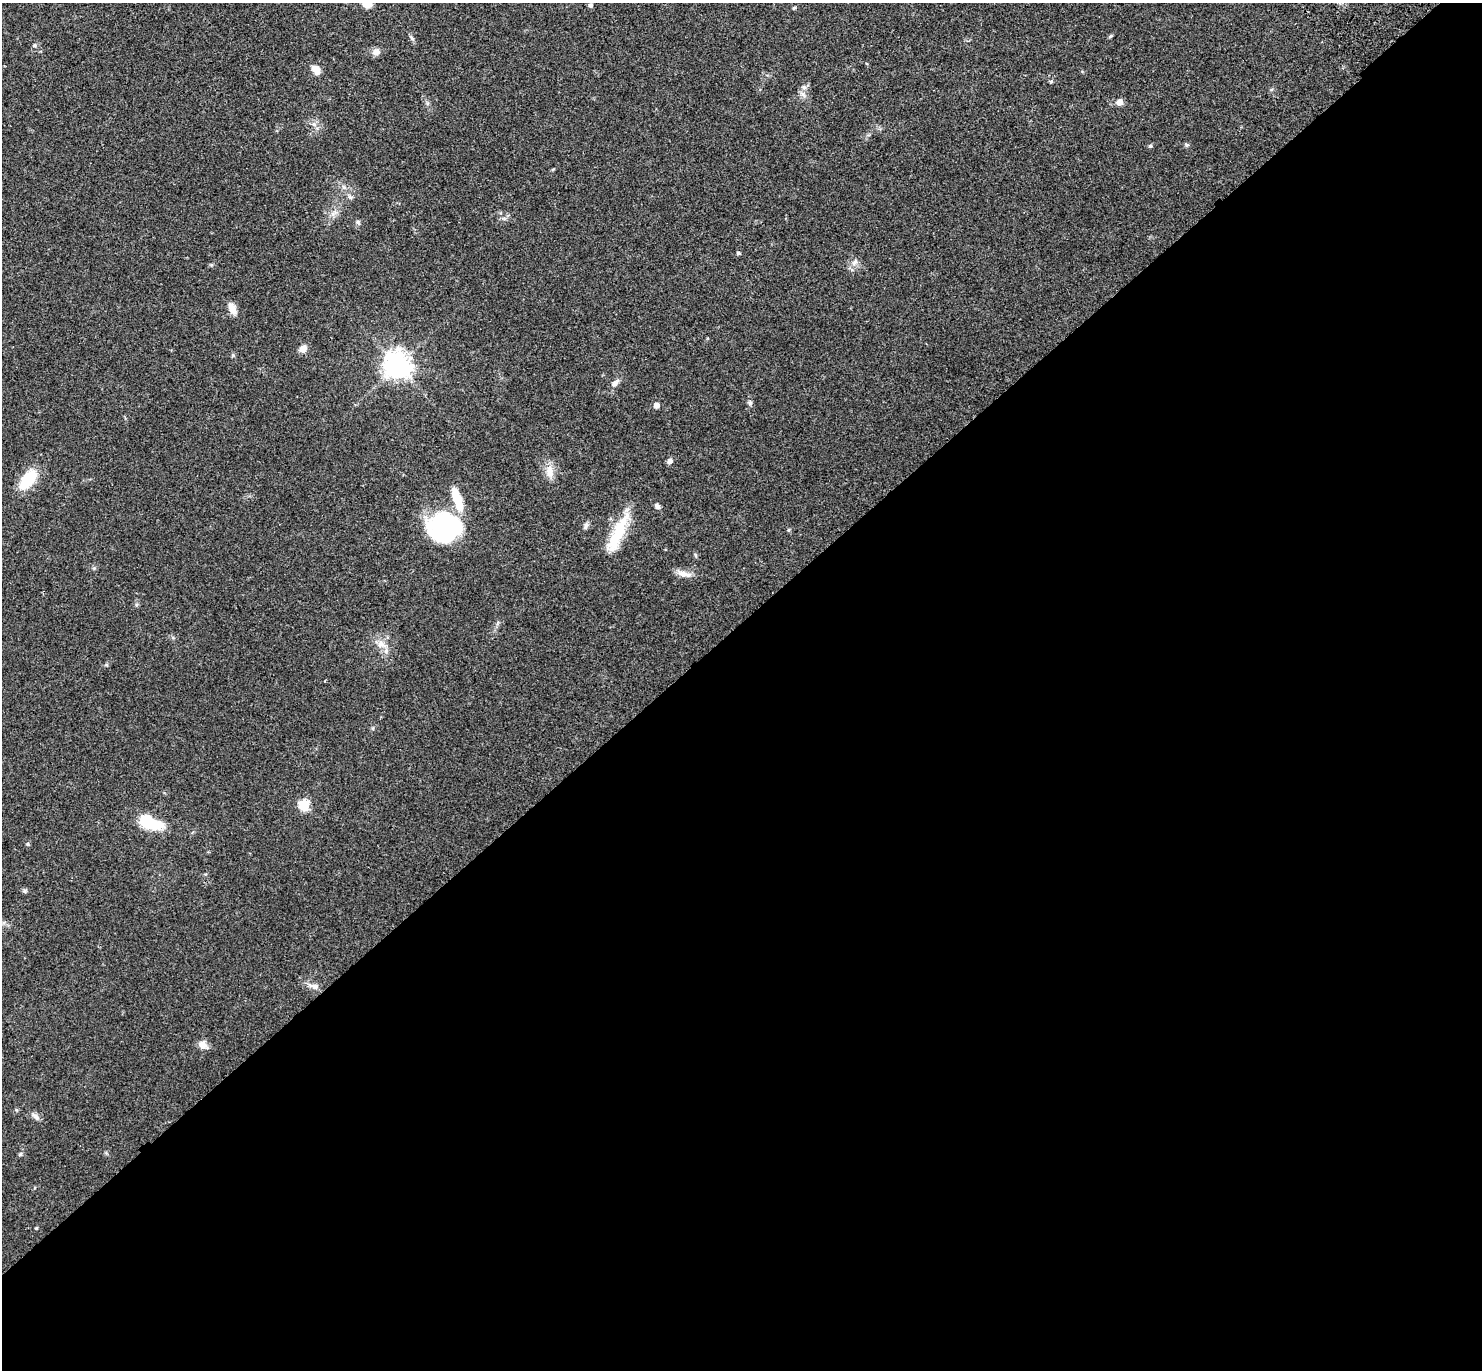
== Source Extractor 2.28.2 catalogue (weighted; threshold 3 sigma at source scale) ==
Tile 15 of 4 x 4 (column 3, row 4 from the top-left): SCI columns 3057-4536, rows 247-1614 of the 6116 x 6106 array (HDU 1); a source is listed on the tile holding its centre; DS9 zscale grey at full resolution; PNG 1484 x 1372 px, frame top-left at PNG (2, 3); no overlay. Shown black and unused: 55% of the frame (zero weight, under 3 of 4 exposures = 6% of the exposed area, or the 3 px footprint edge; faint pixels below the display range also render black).
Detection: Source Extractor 2.28.2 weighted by HDU 2 'WHT'; one run over the whole footprint, this tile lists its part. Background 0.0515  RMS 0.0053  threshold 0.0238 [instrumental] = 3 sigma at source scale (4.5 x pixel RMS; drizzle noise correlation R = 1.50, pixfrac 1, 0.05/0.05 arcsec/px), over >= 5 px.
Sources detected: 44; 1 inside a brighter object's white glare — not listed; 1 inside a brighter listed object's ellipse — not listed separately; the other 42 listed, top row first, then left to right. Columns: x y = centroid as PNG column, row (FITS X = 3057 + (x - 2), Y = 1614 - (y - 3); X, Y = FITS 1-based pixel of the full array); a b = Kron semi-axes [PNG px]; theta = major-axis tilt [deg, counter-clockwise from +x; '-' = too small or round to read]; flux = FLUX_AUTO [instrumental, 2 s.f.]
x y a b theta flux
367 3 10 9 - 6
590 5 5 4 - 1.2
794 8 5 4 - 0.58
1110 36 6 4 25 0.63
412 38 9 4 -60 1
34 45 5 5 - 0.74
376 52 9 7 13 3.1
316 70 12 8 -57 4
1051 81 6 4 0 0.62
803 87 7 4 -70 1
1120 102 8 8 - 2.3
1187 145 5 5 - 0.81
1150 146 5 4 - 0.77
350 197 7 5 -43 1.1
358 222 6 5 - 0.91
738 253 5 4 - 0.69
854 262 12 5 45 1.9
232 309 14 7 -66 4.7
303 349 9 7 44 3.3
397 365 8 8 - 550
615 383 11 6 45 2.6
750 403 6 6 - 1.1
656 405 5 5 - 3.2
669 461 7 6 - 1.6
550 470 13 10 -83 4.6
28 479 23 11 51 20
657 506 8 6 -53 1.5
586 526 11 5 80 1.3
448 527 41 27 18 55
789 530 6 4 89 0.62
618 533 56 13 65 19
94 568 5 5 - 0.65
683 574 15 8 -12 3.9
381 644 16 9 -38 4.5
304 805 6 5 - 30
149 823 24 12 -18 23
25 891 6 4 -72 0.78
314 986 17 7 -10 3.1
203 1045 12 9 -33 3.7
36 1116 12 6 -37 2
20 1154 6 5 - 0.78
36 1228 4 3 - 0.5
Isophote crosses this tile's border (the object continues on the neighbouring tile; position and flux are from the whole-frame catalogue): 1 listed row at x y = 367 3
Unlisted compact peaks at least as high as the median listed source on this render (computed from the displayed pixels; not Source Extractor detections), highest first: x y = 28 844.